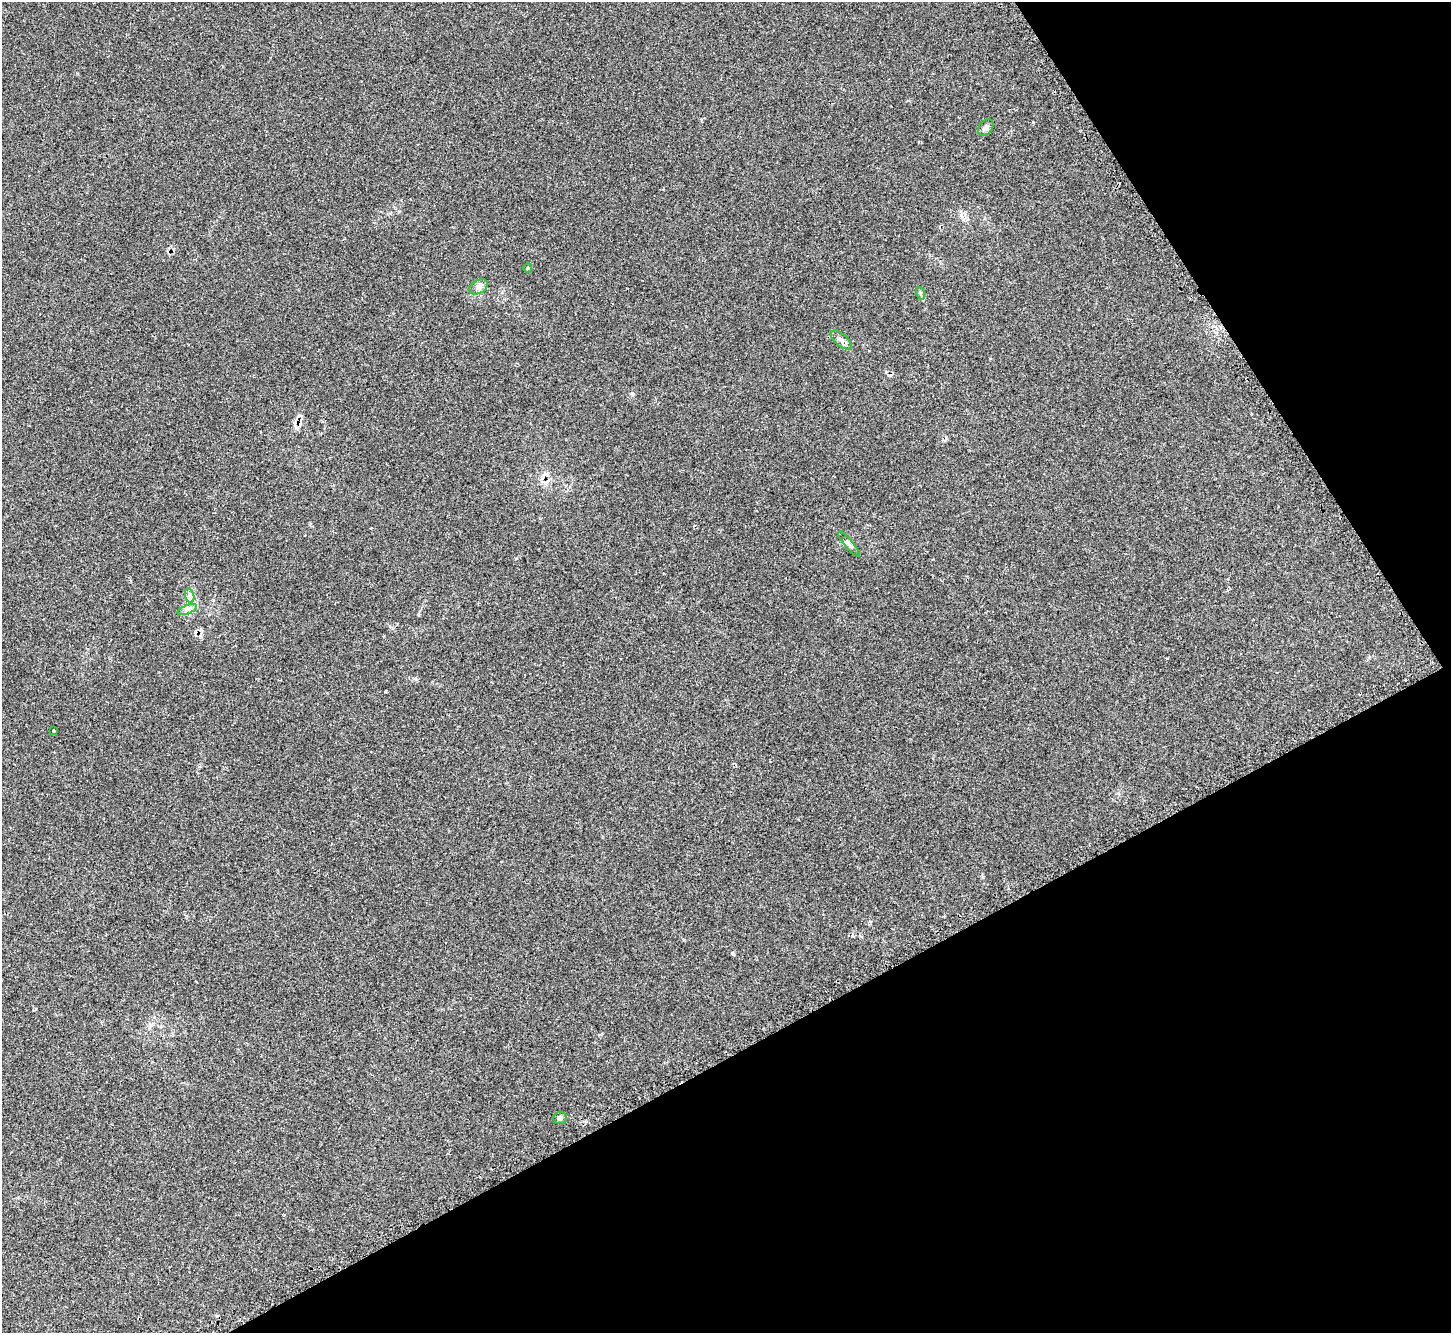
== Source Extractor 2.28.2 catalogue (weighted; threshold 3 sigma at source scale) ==
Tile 12 of 4 x 4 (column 4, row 3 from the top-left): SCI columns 4384-5832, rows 1517-2847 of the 5873 x 5864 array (HDU 1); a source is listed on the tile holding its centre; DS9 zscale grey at full resolution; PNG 1453 x 1335 px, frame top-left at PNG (2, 2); each listed source drawn as its Kron ellipse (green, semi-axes under 4 px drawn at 4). Shown black and unused: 29% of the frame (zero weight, under 2 of 3 exposures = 3% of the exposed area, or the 3 px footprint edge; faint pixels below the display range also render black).
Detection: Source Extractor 2.28.2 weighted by HDU 2 'WHT'; one run over the whole footprint, this tile lists its part. Background 0.161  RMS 0.0079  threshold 0.0355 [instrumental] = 3 sigma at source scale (4.5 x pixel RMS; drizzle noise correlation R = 1.50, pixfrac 1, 0.05/0.05 arcsec/px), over >= 5 px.
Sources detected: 14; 4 cosmic-ray / hot-pixel residue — neither listed nor drawn; the other 10 listed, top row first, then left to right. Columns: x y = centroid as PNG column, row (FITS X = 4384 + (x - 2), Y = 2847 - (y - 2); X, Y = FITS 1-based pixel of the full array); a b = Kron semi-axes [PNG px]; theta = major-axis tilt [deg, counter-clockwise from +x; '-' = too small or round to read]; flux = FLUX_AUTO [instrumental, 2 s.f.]
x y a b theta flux
986 127 9 6 51 2.4
528 268 5 4 - 0.72
479 287 10 6 33 3.1
920 293 6 4 -72 1
841 340 13 6 -41 3
849 544 16 4 -50 2.2
190 596 7 4 -72 1.8
187 609 10 3 21 1.9
53 730 3 3 - 1.3
560 1118 7 5 -3 1.5
Unlisted compact peaks at least as high as the median listed source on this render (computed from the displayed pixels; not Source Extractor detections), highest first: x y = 732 953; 1033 122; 632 393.